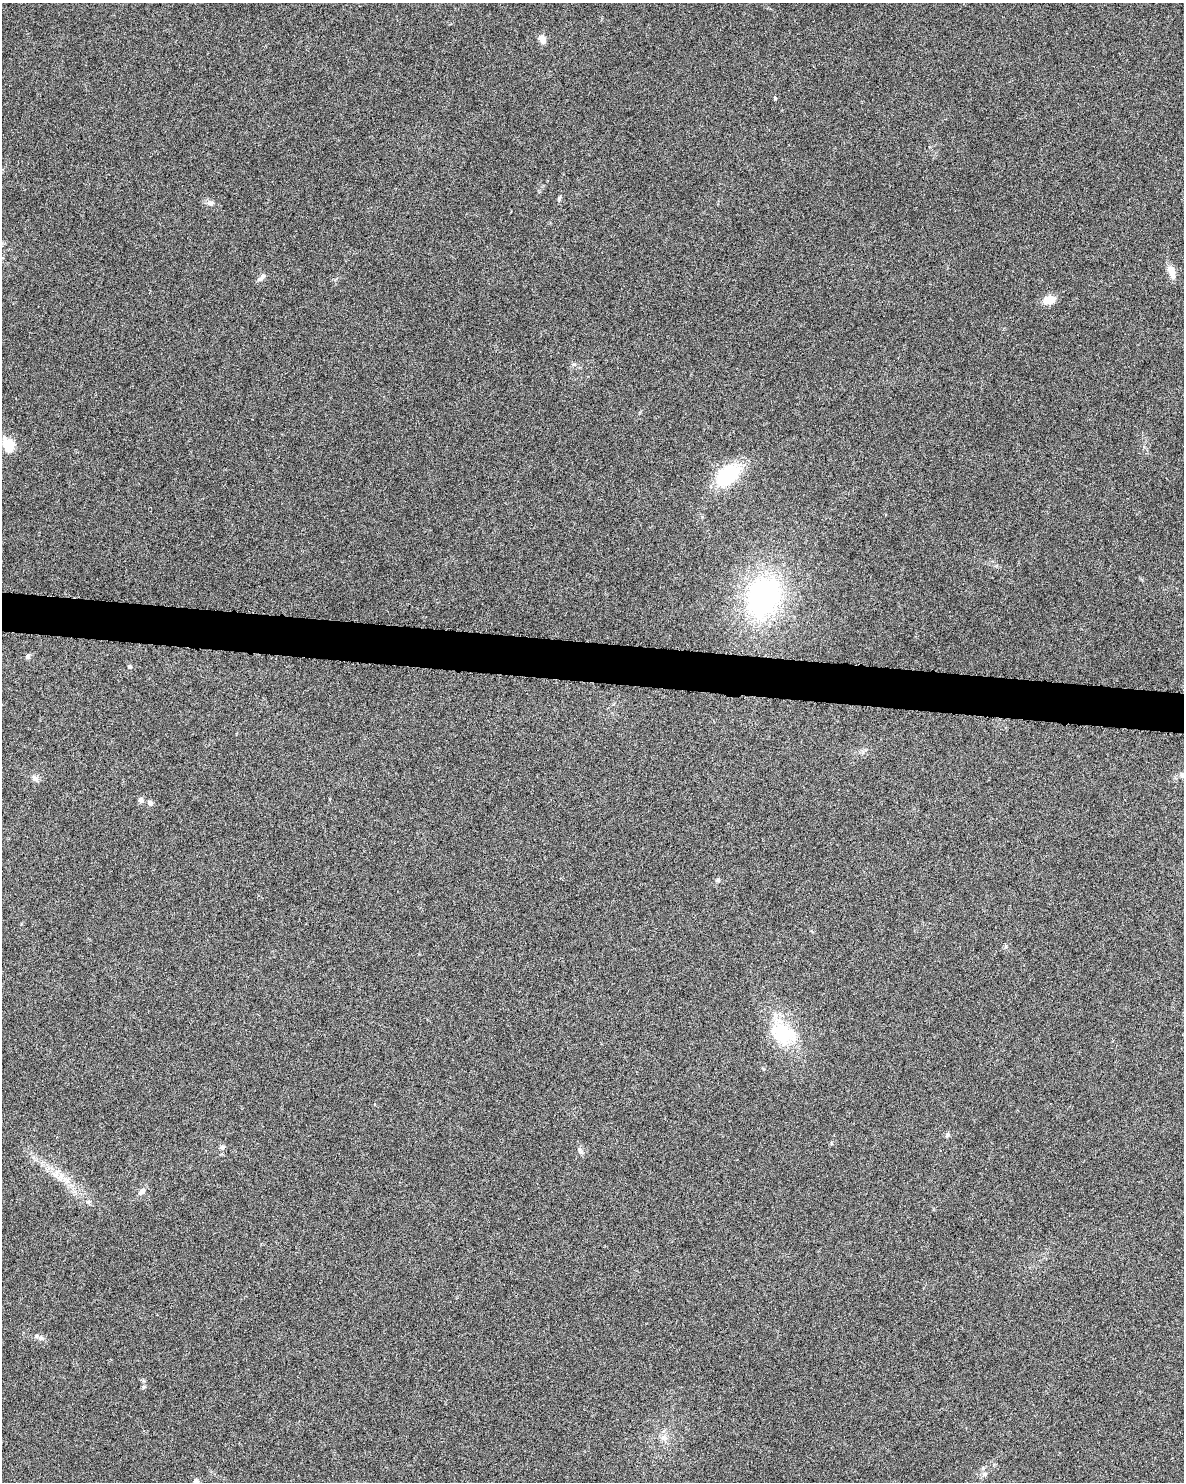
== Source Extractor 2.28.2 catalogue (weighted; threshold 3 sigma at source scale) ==
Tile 6 of 4 x 3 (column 2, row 2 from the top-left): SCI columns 1184-2365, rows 1712-3191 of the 4740 x 4960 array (HDU 1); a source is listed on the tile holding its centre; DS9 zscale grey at full resolution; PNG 1186 x 1484 px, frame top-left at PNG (2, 3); no overlay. Shown black and unused: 3% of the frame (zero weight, under 3 of 6 exposures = <1% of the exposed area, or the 3 px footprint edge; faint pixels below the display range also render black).
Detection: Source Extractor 2.28.2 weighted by HDU 2 'WHT'; one run over the whole footprint, this tile lists its part. Background 0.0175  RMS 0.0035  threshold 0.0143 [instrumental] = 3 sigma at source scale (4.09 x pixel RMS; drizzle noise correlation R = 1.36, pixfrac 0.8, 0.0396/0.0396 arcsec/px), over >= 5 px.
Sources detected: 31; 1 inside a brighter object's white glare — not listed; the other 30 listed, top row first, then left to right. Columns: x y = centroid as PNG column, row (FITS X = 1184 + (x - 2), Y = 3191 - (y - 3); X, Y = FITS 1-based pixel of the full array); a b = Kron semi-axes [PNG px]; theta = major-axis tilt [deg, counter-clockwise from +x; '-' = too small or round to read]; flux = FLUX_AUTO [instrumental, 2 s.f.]
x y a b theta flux
542 39 11 7 -63 2.1
775 98 6 3 -47 0.33
559 198 8 4 70 0.54
211 203 10 7 -3 1.2
1171 272 15 7 -73 3.9
262 277 11 5 45 1.2
1049 300 13 8 16 4.5
9 448 21 15 -69 4.8
728 475 27 17 37 19
763 597 45 33 71 63
28 657 6 6 - 0.72
130 667 5 5 - 0.58
1183 775 7 6 - 1.3
35 778 10 7 -48 1.3
141 800 7 7 - 1.1
150 803 7 6 - 1.1
718 880 7 5 16 0.58
783 1033 36 25 -21 17
947 1135 7 5 87 0.66
222 1147 7 6 - 0.77
580 1150 10 6 -63 0.99
61 1177 11 6 78 1.6
142 1191 9 7 44 1.5
88 1202 6 4 2 0.55
41 1338 8 6 -2 1.1
143 1387 5 5 - 0.5
664 1438 11 8 -28 1.8
983 1468 6 5 - 0.56
985 1474 7 6 - 0.73
196 1482 7 6 - 1.3
Isophote crosses this tile's border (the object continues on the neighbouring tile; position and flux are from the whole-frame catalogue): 2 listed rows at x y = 1183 775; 196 1482
Unlisted compact peaks at least as high as the median listed source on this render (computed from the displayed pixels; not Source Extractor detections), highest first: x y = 574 364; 763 1069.